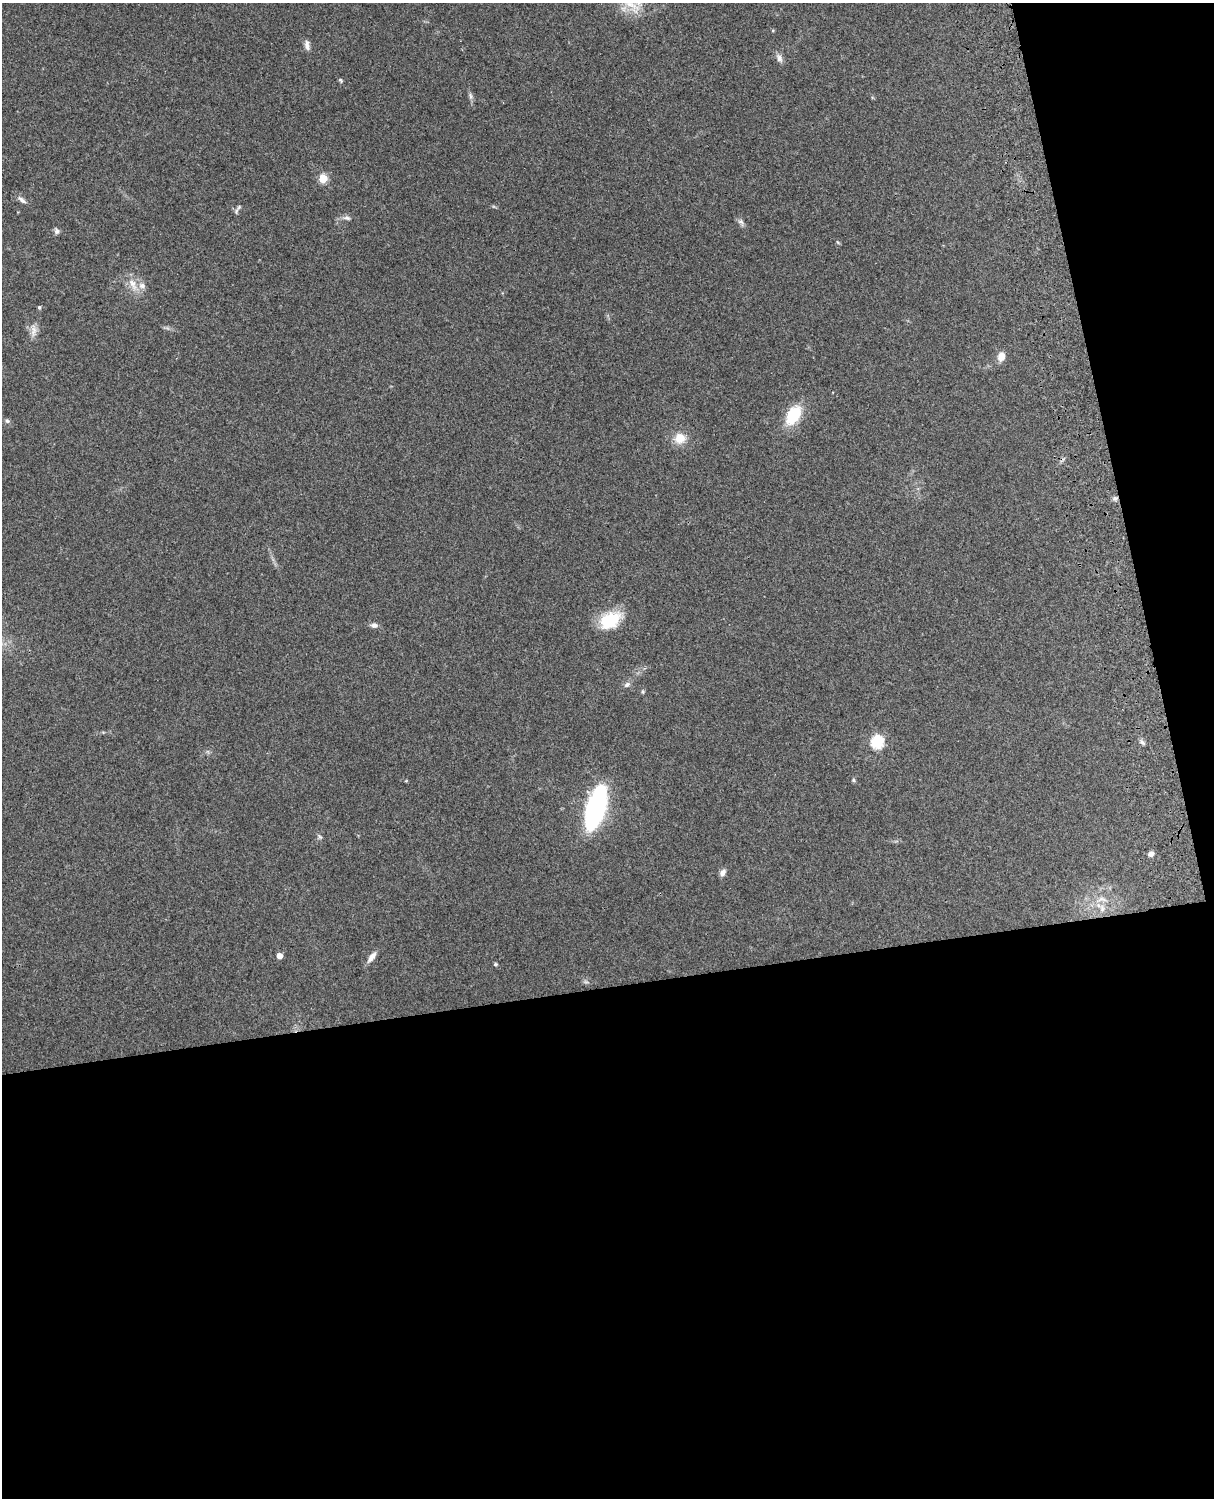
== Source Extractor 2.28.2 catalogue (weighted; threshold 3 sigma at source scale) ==
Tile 12 of 4 x 3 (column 4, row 3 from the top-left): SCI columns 3757-4968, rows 165-1660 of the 5089 x 4928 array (HDU 1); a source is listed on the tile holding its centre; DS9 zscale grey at full resolution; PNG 1216 x 1500 px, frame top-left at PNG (2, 3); no overlay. Shown black and unused: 39% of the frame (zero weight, under 3 of 4 exposures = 6% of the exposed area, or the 3 px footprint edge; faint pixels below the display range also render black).
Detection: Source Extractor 2.28.2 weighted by HDU 2 'WHT'; one run over the whole footprint, this tile lists its part. Background 0.261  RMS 0.0088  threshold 0.0397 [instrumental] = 3 sigma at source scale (4.5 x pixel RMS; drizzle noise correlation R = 1.50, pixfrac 1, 0.05/0.05 arcsec/px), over >= 5 px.
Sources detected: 39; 1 too faint to see at this stretch — not listed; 1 inside a brighter listed object's ellipse — not listed separately; the other 37 listed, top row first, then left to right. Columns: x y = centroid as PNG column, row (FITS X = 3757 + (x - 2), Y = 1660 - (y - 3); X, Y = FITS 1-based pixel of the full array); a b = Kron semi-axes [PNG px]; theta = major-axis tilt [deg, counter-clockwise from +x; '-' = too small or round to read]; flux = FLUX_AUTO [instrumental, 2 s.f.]
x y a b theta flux
632 6 33 14 -42 20
773 30 4 3 - 0.81
307 45 13 6 -81 3.9
779 58 12 7 -67 3.9
340 80 7 4 -51 1.3
470 96 11 4 -85 2.4
323 178 5 5 - 32
22 200 12 6 -38 3.2
239 207 10 4 51 2
347 218 11 5 -12 2.8
741 222 11 6 -59 2.9
56 231 8 6 -76 2.3
837 242 5 3 - 0.95
133 284 21 9 -64 9.8
39 307 5 4 - 1.3
34 331 19 7 84 5.8
1001 357 12 8 74 6.8
793 415 19 12 59 35
7 421 7 5 -23 1.8
680 438 11 10 - 14
1115 499 7 6 - 2.3
610 620 26 17 29 33
374 625 9 6 -8 3.1
627 684 9 6 40 2.7
643 692 6 3 -90 1.1
877 742 6 6 - 100
1142 742 9 4 -45 2
853 780 5 5 - 1.2
596 809 37 14 73 170
319 836 7 4 -71 1.5
1151 854 6 5 - 3.5
723 872 10 7 54 3.3
1102 899 15 6 -4 6
1102 908 10 6 88 4
279 956 5 4 - 7
372 957 16 7 53 5.3
495 964 4 4 - 1.4
Isophote crosses this tile's border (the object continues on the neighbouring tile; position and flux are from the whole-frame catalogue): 1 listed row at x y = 632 6